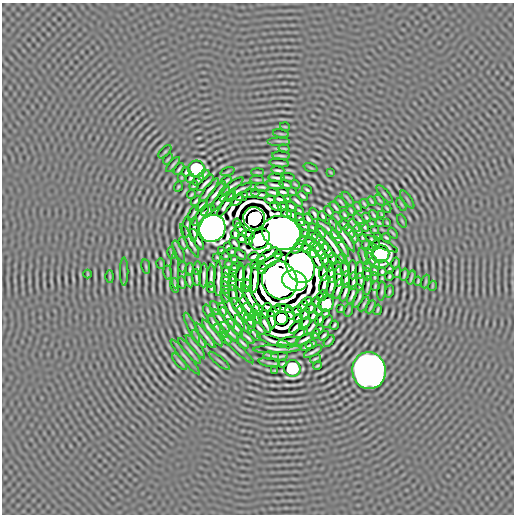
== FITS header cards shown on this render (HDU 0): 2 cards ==
NAXIS1  =                  512 / length of data axis 1
NAXIS2  =                  512 / length of data axis 2

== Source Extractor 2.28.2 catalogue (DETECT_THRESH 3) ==
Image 512 x 512 px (HDU 0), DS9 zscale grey, 1 PNG px = 1 image px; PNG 516 x 516 px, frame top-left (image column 1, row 512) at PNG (2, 3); each listed source drawn as its Kron ellipse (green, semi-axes under 4 px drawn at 4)
Background -1.52e-07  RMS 4.0e-05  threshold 1.20e-04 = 3 sigma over >= 5 px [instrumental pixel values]
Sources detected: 330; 7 with non-positive FLUX_AUTO (blend fragments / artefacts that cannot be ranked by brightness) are neither listed nor drawn; the other 323 listed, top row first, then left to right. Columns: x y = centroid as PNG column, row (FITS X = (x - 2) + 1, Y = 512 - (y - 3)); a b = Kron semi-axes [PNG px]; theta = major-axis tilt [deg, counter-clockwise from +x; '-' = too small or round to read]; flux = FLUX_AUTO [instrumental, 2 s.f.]
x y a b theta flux
285 127 5 3 - 2.3e-03
281 134 8 2 -15 3.1e-03
279 141 11 2 0 5.0e-03
284 148 6 2 -11 3.5e-03
165 152 8 3 45 3.4e-03
281 156 9 2 -4 5.6e-03
168 159 6 3 53 2.7e-03
279 163 10 2 -7 6.0e-03
173 164 9 2 48 4.8e-03
311 168 7 3 -19 2.5e-03
179 169 6 2 51 4.7e-03
196 169 8 8 - 3.4e-01
278 170 6 2 -6 5.5e-03
186 172 4 2 - 4.2e-03
227 172 7 3 19 2.3e-03
257 172 6 3 -1 2.7e-03
330 172 3 2 - 1.9e-03
204 175 6 2 43 4.8e-03
182 177 3 2 - 2.2e-03
288 177 7 2 -6 4.7e-03
190 178 4 3 - 4.3e-03
276 178 8 2 -5 6.6e-03
199 179 7 2 48 5.0e-03
227 180 6 2 38 4.5e-03
257 180 6 2 -6 4.3e-03
205 183 11 2 44 8.9e-03
295 184 4 2 - 2.9e-03
275 185 9 2 -6 6.1e-03
285 185 6 2 -16 4.7e-03
194 186 5 2 - 3.4e-03
231 186 14 2 35 7.2e-03
178 187 5 2 - 2.3e-03
262 187 7 2 -8 4.7e-03
209 190 14 3 52 9.7e-03
307 190 5 2 - 4.3e-03
236 192 18 2 28 4.9e-03
273 192 7 2 -14 5.8e-03
283 192 6 2 -15 6.4e-03
292 192 5 2 - 3.4e-03
216 193 15 2 52 1.2e-02
251 194 9 2 5 5.7e-03
260 194 9 2 -10 6.8e-03
384 194 11 2 -48 4.6e-03
191 195 5 2 - 3.3e-03
242 196 6 2 27 6.5e-03
302 196 5 2 - 4.9e-03
231 197 6 2 56 4.1e-03
220 199 15 3 53 1.1e-02
280 199 6 3 -20 6.1e-03
288 199 4 3 - 3.9e-03
348 199 8 2 -53 3.0e-03
237 200 7 3 47 7.9e-03
270 200 6 3 -23 6.3e-03
379 200 6 2 -48 3.4e-03
407 200 10 2 -55 3.6e-03
196 201 6 2 46 4.7e-03
297 201 7 2 -41 5.5e-03
371 201 5 2 - 3.6e-03
341 202 7 2 -50 4.3e-03
226 204 14 3 58 7.3e-03
364 204 5 2 - 3.6e-03
401 204 7 3 -60 3.0e-03
202 206 7 2 43 5.8e-03
276 206 6 3 -24 5.5e-03
283 207 5 3 - 3.7e-03
291 207 6 3 -28 5.9e-03
335 207 6 2 -49 4.8e-03
357 207 5 2 - 3.6e-03
387 208 5 2 - 3.3e-03
208 210 7 3 34 4.8e-03
299 211 5 2 - 3.5e-03
329 211 6 2 -54 4.8e-03
351 211 5 2 - 3.6e-03
193 213 8 2 59 5.7e-03
286 213 5 3 - 5.9e-03
314 214 6 3 -64 4.4e-03
201 215 13 2 53 2.7e-03
292 215 5 3 - 5.6e-03
344 215 4 2 - 3.6e-03
374 215 5 2 - 4.0e-03
382 215 4 2 - 2.8e-03
323 216 5 2 - 4.6e-03
337 217 6 2 -55 3.6e-03
366 217 5 2 - 4.0e-03
254 218 11 11 - 4.0e+00
308 219 6 3 -55 5.5e-03
300 220 7 3 -60 4.7e-03
359 220 7 2 -52 5.4e-03
402 221 7 3 -59 2.5e-03
237 223 5 3 - 4.9e-03
379 223 4 2 - 2.9e-03
387 223 4 2 - 2.5e-03
371 224 4 2 - 3.1e-03
304 225 7 2 -41 4.9e-03
344 225 6 2 -49 4.9e-03
335 226 9 2 -50 7.3e-03
354 226 7 2 -50 6.6e-03
187 227 11 2 85 5.8e-03
364 227 5 2 - 4.1e-03
212 228 14 13 - 6.6e+00
313 228 5 2 - 4.1e-03
194 229 12 2 87 3.3e-03
328 229 14 2 -41 8.8e-03
241 230 7 3 -49 6.6e-03
358 230 5 2 - 4.8e-03
374 230 3 2 - 2.5e-03
350 231 7 2 -55 5.6e-03
320 232 6 2 -46 5.5e-03
281 233 19 16 -21 2.5e+01
305 233 3 3 - 3.7e-03
393 233 6 3 -52 2.8e-03
235 234 5 3 - 5.3e-03
248 235 6 3 -18 5.4e-03
312 235 6 3 -29 4.3e-03
335 237 8 2 -49 7.1e-03
354 237 6 2 -61 4.9e-03
362 237 4 2 - 3.1e-03
378 237 4 3 - 3.1e-03
386 237 5 2 - 3.8e-03
345 238 16 2 -56 1.4e-02
197 239 12 3 -61 9.8e-03
242 239 4 3 - 5.6e-03
260 239 11 9 50 1.1e+00
318 239 7 3 -42 5.9e-03
302 240 5 3 - 3.9e-03
190 241 18 2 -63 6.2e-03
249 242 4 4 - 5.7e-03
309 242 5 3 - 5.7e-03
183 243 6 2 -72 4.7e-03
235 243 6 2 -51 5.5e-03
340 243 15 2 -59 1.1e-02
332 244 25 3 -53 1.0e-02
381 244 18 3 -25 1.7e-03
324 245 6 3 -55 6.4e-03
366 245 4 2 - 2.5e-03
228 246 3 3 - 3.4e-03
315 246 6 3 -48 7.7e-03
375 246 6 3 37 4.9e-03
298 247 8 3 43 9.1e-03
306 248 5 3 - 7.7e-03
222 250 4 3 - 3.3e-03
179 251 11 3 -64 5.0e-03
328 251 7 3 -60 8.7e-03
232 252 3 3 - 3.3e-03
320 252 8 3 -57 9.6e-03
370 252 7 2 84 3.2e-03
172 253 6 2 -78 3.3e-03
312 253 6 3 -57 9.8e-03
268 254 11 3 30 4.5e-03
380 254 9 8 - 9.0e-01
240 255 6 2 -36 4.7e-03
278 255 4 3 - 6.0e-03
226 256 3 2 - 2.8e-03
254 256 5 3 - 6.8e-03
363 256 9 2 -74 4.7e-03
217 257 3 2 - 2.8e-03
234 259 3 3 - 3.4e-03
261 259 5 3 - 6.4e-03
316 259 11 3 -61 1.6e-02
325 259 5 3 - 6.0e-03
333 259 6 3 -78 3.6e-03
341 259 5 2 - 3.5e-03
373 261 9 2 -50 4.2e-03
269 262 14 3 32 1.3e-02
395 263 5 2 - 3.7e-03
161 264 5 2 - 2.9e-03
228 264 3 3 - 2.7e-03
255 264 5 3 - 3.9e-03
381 264 7 2 3 4.6e-03
300 266 18 14 -66 6.6e+00
330 266 5 2 - 3.2e-03
368 266 5 2 - 3.4e-03
146 267 7 2 -81 3.3e-03
182 267 5 2 - 3.6e-03
197 268 7 2 88 4.5e-03
337 268 7 2 -85 5.0e-03
190 269 6 2 88 4.6e-03
234 269 5 2 - 3.4e-03
262 269 5 3 - 4.8e-03
345 269 8 3 -86 6.1e-03
389 269 4 2 - 3.4e-03
175 270 18 2 -89 4.1e-03
353 270 10 2 -90 7.1e-03
360 270 8 2 85 6.4e-03
375 271 5 3 - 3.7e-03
124 272 14 2 90 4.8e-03
226 272 6 3 -87 5.5e-03
382 272 4 3 - 3.7e-03
397 272 5 2 - 4.3e-03
168 273 7 2 -81 3.7e-03
240 273 8 3 76 6.9e-03
324 273 8 3 89 7.5e-03
88 274 4 3 - 2.5e-03
367 274 6 2 -84 4.9e-03
404 274 6 2 76 4.2e-03
204 275 12 2 88 9.4e-03
331 275 8 3 -88 9.6e-03
211 276 11 3 88 8.9e-03
233 276 6 3 88 6.7e-03
389 276 4 2 - 3.5e-03
110 277 6 3 -90 2.7e-03
196 277 8 2 -83 6.2e-03
339 277 10 3 85 7.1e-03
375 277 4 2 - 3.0e-03
411 277 7 2 73 3.8e-03
247 278 14 3 85 1.5e-02
255 278 14 3 86 1.5e-02
218 279 17 2 89 1.6e-02
189 280 7 2 -78 5.0e-03
225 280 7 3 88 6.7e-03
280 280 19 17 -63 1.9e+01
346 280 8 2 87 7.9e-03
361 280 7 2 -83 5.5e-03
240 281 18 2 89 1.6e-02
294 281 13 10 -21 5.9e+00
353 281 8 2 86 7.1e-03
418 281 4 2 - 3.1e-03
426 281 7 3 71 3.0e-03
182 283 6 2 -79 4.5e-03
233 283 7 3 89 7.4e-03
324 284 10 3 78 8.2e-03
175 285 7 2 -82 4.5e-03
247 286 6 3 87 8.1e-03
331 286 9 3 81 7.3e-03
368 286 9 2 80 5.8e-03
375 286 5 2 - 3.3e-03
432 286 5 3 - 2.0e-03
225 287 6 2 -75 4.2e-03
211 288 5 2 - 4.1e-03
338 289 11 3 72 5.3e-03
382 291 9 2 85 4.9e-03
345 292 9 2 70 7.8e-03
389 292 6 2 81 3.6e-03
226 295 7 2 -81 3.6e-03
233 295 10 2 -80 6.8e-03
352 295 9 2 69 6.1e-03
322 296 6 2 55 6.5e-03
359 298 10 2 65 6.1e-03
251 300 19 3 -61 4.8e-03
307 302 5 3 - 5.1e-03
316 302 5 3 - 3.9e-03
245 304 19 3 -62 5.3e-03
326 304 8 7 - 1.4e-01
364 304 8 3 61 4.0e-03
237 306 9 3 -60 1.0e-02
303 306 6 3 62 4.8e-03
267 307 4 3 - 4.7e-03
371 307 7 2 62 4.4e-03
215 308 7 2 -69 5.6e-03
311 308 5 3 - 6.0e-03
223 309 7 2 -73 5.1e-03
258 309 5 3 - 8.0e-03
283 309 9 3 -10 1.2e-03
341 309 4 2 - 2.9e-03
318 310 4 3 - 3.8e-03
349 310 6 2 75 3.0e-03
378 310 5 2 - 3.4e-03
208 311 6 2 -68 4.4e-03
250 311 9 3 -55 8.1e-03
274 311 8 3 34 9.0e-03
297 311 5 3 - 6.8e-03
233 312 22 3 -59 7.1e-03
326 313 4 2 - 3.3e-03
243 314 8 3 -53 8.3e-03
264 314 4 3 - 5.6e-03
290 314 6 3 -59 8.1e-04
305 314 6 3 68 4.5e-03
313 316 5 3 - 6.0e-03
228 317 12 2 -56 1.0e-02
256 317 7 3 -54 4.3e-03
281 318 7 6 - 4.3e-01
298 318 5 3 - 6.8e-03
271 319 9 3 -81 4.3e-03
320 320 5 2 - 5.1e-03
221 321 13 2 -56 1.1e-02
250 321 8 2 -50 6.4e-03
327 322 7 2 59 5.1e-03
242 323 10 2 -51 8.6e-03
265 323 10 3 -61 1.8e-03
305 323 7 3 46 4.0e-03
214 324 10 2 -58 8.4e-03
334 325 5 2 - 3.8e-03
236 327 10 2 -48 8.6e-03
296 327 8 3 43 3.0e-03
311 327 10 2 49 6.0e-03
192 328 16 3 -64 6.3e-03
259 328 7 2 -47 7.2e-03
319 329 5 2 - 4.4e-03
220 331 8 2 -51 5.6e-03
230 332 13 2 -49 7.2e-03
212 333 16 2 -54 1.2e-02
301 333 7 3 31 8.1e-03
315 334 5 2 - 3.2e-03
205 335 16 2 -52 1.1e-02
256 336 6 2 -47 5.3e-03
324 336 5 2 - 4.9e-03
247 337 9 2 -41 6.8e-03
199 339 10 2 -55 7.0e-03
226 339 6 2 -47 4.4e-03
305 339 10 2 28 7.9e-03
275 341 18 3 -18 1.3e-03
288 341 11 2 11 6.4e-03
329 341 6 2 50 4.9e-03
243 343 7 2 -43 5.5e-03
311 344 6 2 31 4.8e-03
195 347 14 2 -51 8.4e-03
307 347 6 2 20 4.7e-03
237 348 22 2 -44 7.2e-03
277 349 24 2 1 1.1e-02
190 351 17 3 -49 6.9e-03
313 352 10 2 30 7.3e-03
271 356 8 2 -7 5.2e-03
279 356 8 2 4 5.4e-03
185 357 22 3 -51 7.2e-03
315 359 6 2 27 4.4e-03
219 361 13 3 -39 5.6e-03
180 362 10 3 -49 4.6e-03
269 363 11 3 -10 3.7e-03
283 364 3 2 - 3.2e-03
317 366 4 2 - 3.0e-03
292 368 8 8 - 2.7e-01
369 370 18 17 - 6.6e+00
275 371 4 2 - 2.4e-03
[7 non-positive-flux detections neither listed nor drawn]